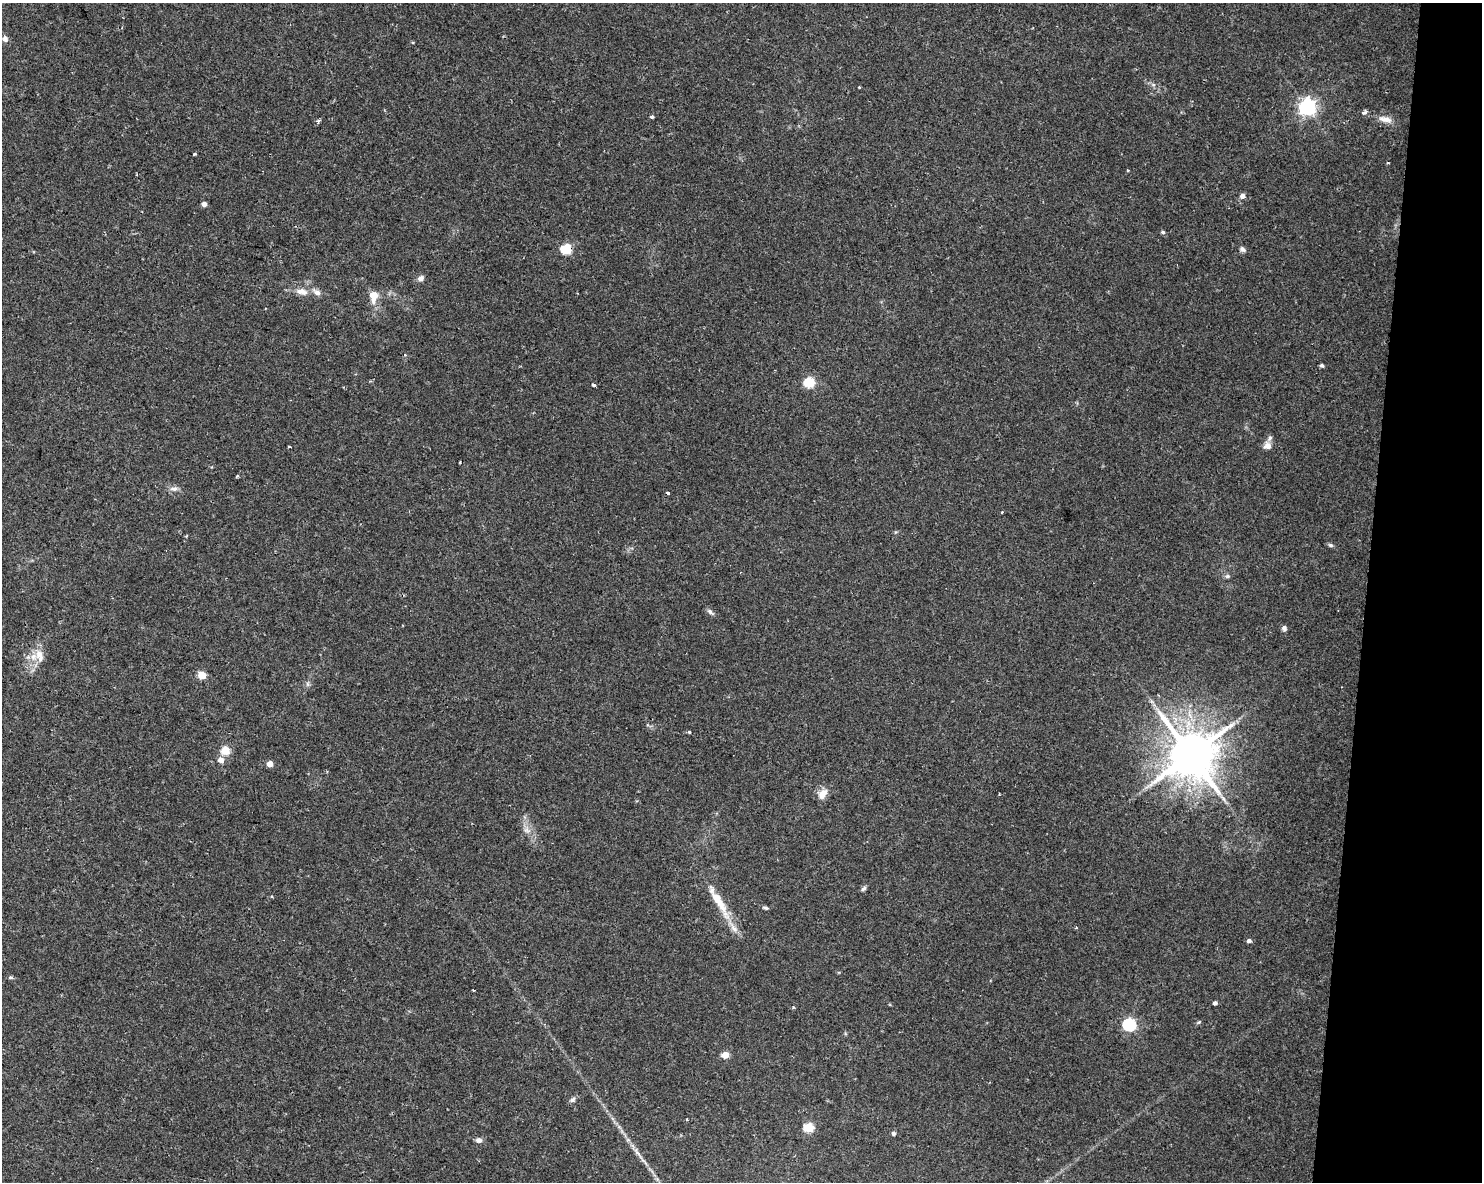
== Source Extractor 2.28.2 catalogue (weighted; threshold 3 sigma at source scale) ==
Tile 6 of 3 x 4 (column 3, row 2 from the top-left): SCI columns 3249-4728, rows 2363-3542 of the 4958 x 4735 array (HDU 1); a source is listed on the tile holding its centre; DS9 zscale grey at full resolution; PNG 1484 x 1184 px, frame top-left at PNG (2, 3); no overlay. Shown black and unused: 8% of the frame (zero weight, under 2 of 3 exposures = <1% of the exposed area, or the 3 px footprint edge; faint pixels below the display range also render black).
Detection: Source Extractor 2.28.2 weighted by HDU 2 'WHT'; one run over the whole footprint, this tile lists its part. Background 0.0302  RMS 0.0033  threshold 0.0149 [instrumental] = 3 sigma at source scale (4.5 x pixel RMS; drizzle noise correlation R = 1.50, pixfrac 1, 0.0396/0.0396 arcsec/px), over >= 5 px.
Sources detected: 65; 4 inside a brighter listed object's ellipse — not listed separately; the other 61 listed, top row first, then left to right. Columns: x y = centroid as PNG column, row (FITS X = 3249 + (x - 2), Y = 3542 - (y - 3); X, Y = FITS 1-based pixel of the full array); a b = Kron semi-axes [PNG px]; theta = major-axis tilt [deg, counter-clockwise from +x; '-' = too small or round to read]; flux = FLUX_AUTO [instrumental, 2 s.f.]
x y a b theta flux
5 39 8 7 - 1.2
1153 85 7 4 -1 0.67
859 87 3 2 - 0.3
1307 107 7 6 - 120
1364 112 6 5 - 1.1
652 117 3 3 - 2
1385 119 19 8 -13 2.8
318 122 4 3 - 1.1
194 154 3 3 - 0.39
1387 163 4 3 - 0.38
1128 170 3 3 - 0.28
1242 196 7 6 - 1.4
204 204 4 4 - 1.8
1163 232 6 4 -17 0.55
566 249 6 5 - 21
1242 249 8 6 -32 0.97
421 278 7 6 - 1.4
302 292 17 9 -12 3.1
373 296 14 10 85 4.4
1322 365 4 4 - 0.67
809 382 6 5 - 20
593 385 4 3 - 2.2
1267 446 9 9 - 2
289 447 3 3 - 1.4
460 462 3 2 - 0.44
237 476 4 3 - 0.44
174 489 11 6 1 1.4
668 493 3 3 - 0.98
1002 512 3 3 - 0.45
1330 545 7 5 -17 0.64
1228 576 6 4 -45 0.58
710 612 9 5 -44 0.98
1284 628 7 6 - 0.95
39 655 18 10 -73 3.7
202 675 5 5 - 9.3
689 732 3 3 - 1
225 750 5 5 - 12
1191 754 14 13 - 1600
221 760 6 5 - 2.4
270 764 4 4 - 3.3
822 794 14 9 55 3.1
1223 798 9 4 -55 1.1
527 830 9 5 -15 1.2
864 888 8 5 37 0.71
719 902 55 9 -62 9.1
765 908 8 4 -12 0.64
1076 927 4 3 - 0.37
1249 941 5 4 - 0.99
11 977 4 4 - 0.82
473 990 3 2 - 0.3
1215 1003 4 4 - 1
793 1007 4 3 - 0.41
1199 1022 6 4 44 0.41
1129 1025 6 6 - 51
725 1055 5 4 - 5.3
573 1100 8 6 45 0.93
687 1119 3 2 - 0.4
809 1128 5 5 - 17
893 1133 5 5 - 0.72
479 1140 8 6 -9 1.3
638 1153 14 5 -51 1.7
Overlapping masked pixels (flux is a lower limit): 1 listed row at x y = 566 249